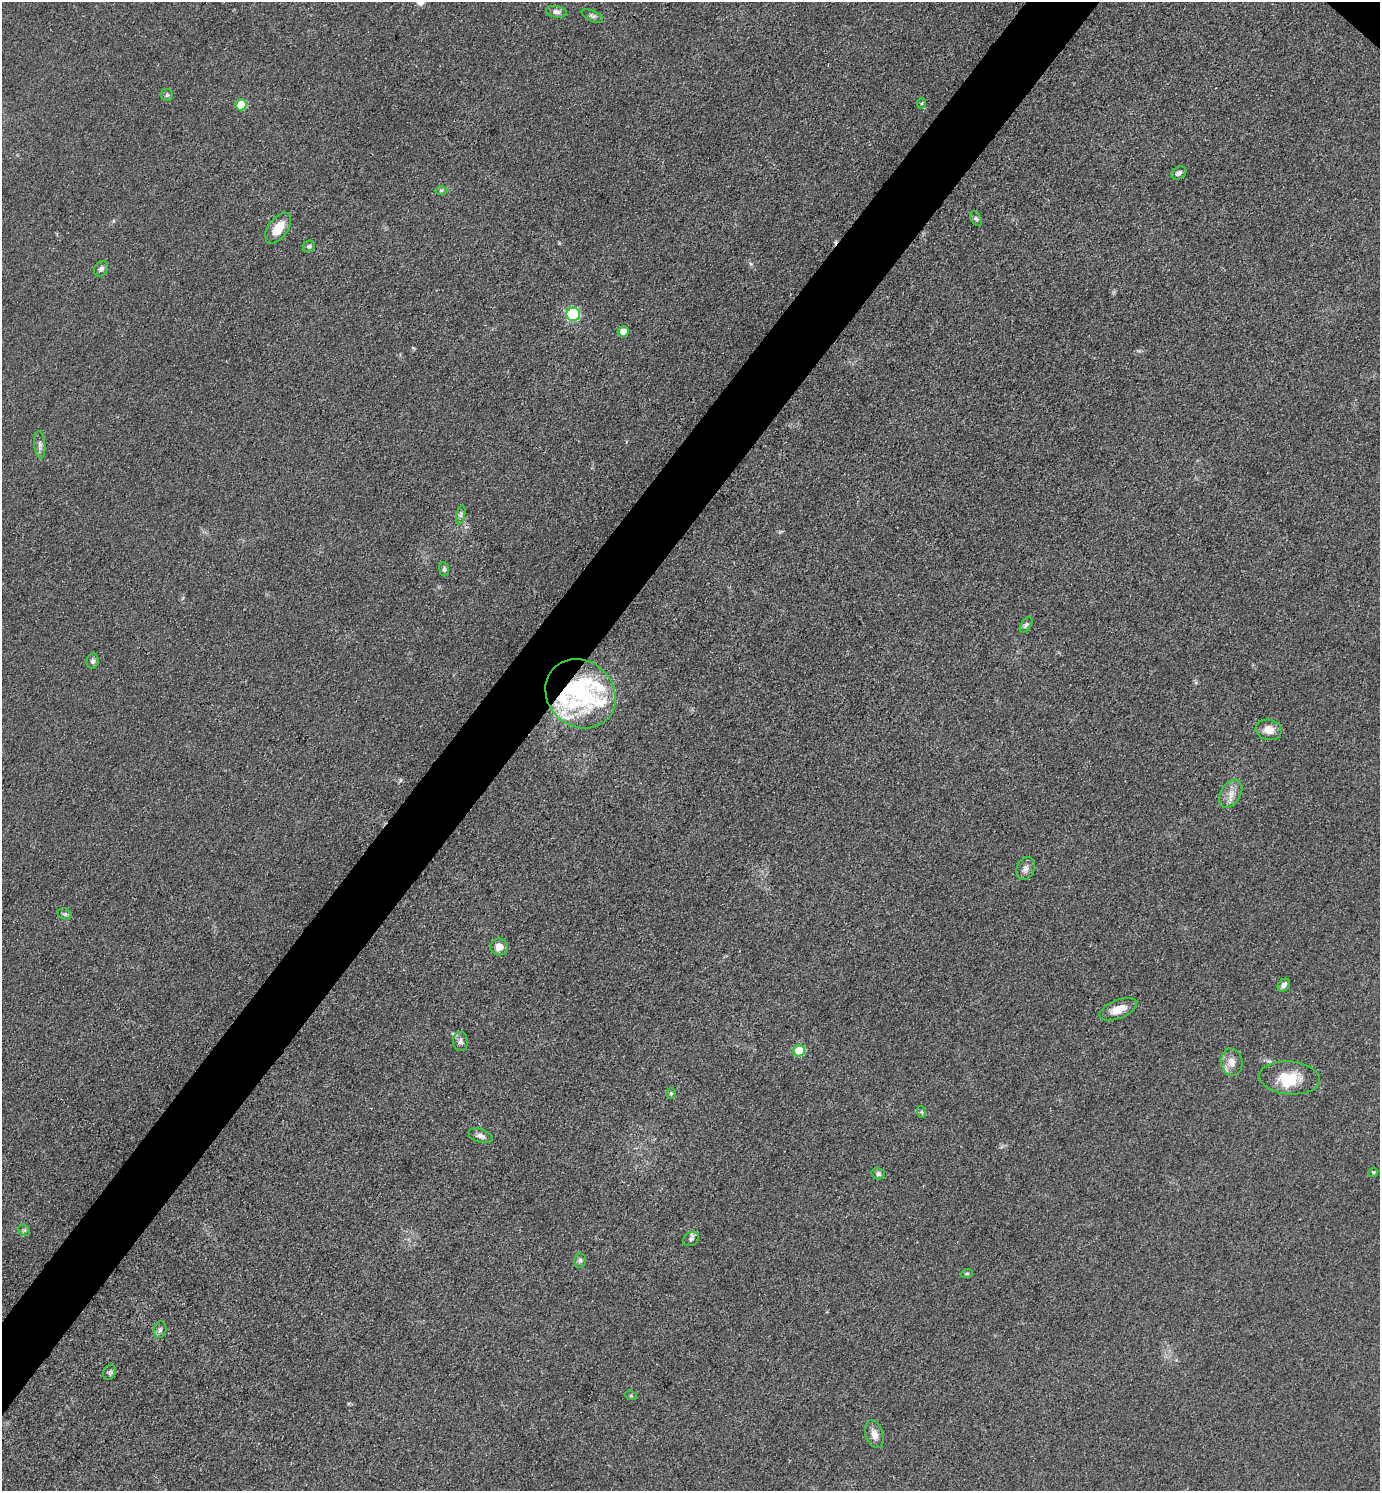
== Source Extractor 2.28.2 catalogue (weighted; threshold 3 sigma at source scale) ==
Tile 7 of 4 x 4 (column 3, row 2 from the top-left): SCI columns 3051-4428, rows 2979-4467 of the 5960 x 5956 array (HDU 1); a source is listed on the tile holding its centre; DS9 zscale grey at full resolution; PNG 1382 x 1493 px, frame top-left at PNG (2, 2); each listed source drawn as its Kron ellipse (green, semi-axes under 4 px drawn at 4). Shown black and unused: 5% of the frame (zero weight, under 3 of 4 exposures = <1% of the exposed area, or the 3 px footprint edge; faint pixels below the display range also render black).
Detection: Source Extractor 2.28.2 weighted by HDU 2 'WHT'; one run over the whole footprint, this tile lists its part. Background 0.0432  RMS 0.0051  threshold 0.0231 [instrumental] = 3 sigma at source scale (4.5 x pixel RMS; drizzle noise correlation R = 1.50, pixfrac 1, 0.05/0.05 arcsec/px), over >= 5 px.
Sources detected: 50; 2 inside a brighter object's white glare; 1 cosmic-ray / hot-pixel residue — neither listed nor drawn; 4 inside a brighter listed object's ellipse — not listed separately; the other 43 listed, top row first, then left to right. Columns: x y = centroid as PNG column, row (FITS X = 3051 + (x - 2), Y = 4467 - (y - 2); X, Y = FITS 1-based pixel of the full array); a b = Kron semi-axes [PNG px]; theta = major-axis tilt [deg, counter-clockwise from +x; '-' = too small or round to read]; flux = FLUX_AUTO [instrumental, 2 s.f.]
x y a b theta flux
556 12 10 6 -9 1.9
592 16 11 5 -25 1.4
167 95 6 6 - 0.97
922 103 5 3 - 0.52
241 105 5 5 - 19
1179 173 8 5 32 1.7
441 190 6 4 1 0.77
976 218 8 5 -62 0.92
278 228 17 9 54 9.3
309 246 6 5 - 1.1
101 269 8 6 59 1.8
573 314 7 6 - 45
623 332 5 5 - 5.6
40 445 14 5 -85 1.9
461 515 10 4 77 1.2
444 569 7 5 -82 1
1026 625 8 5 56 1.2
93 661 7 6 - 1.4
580 694 37 32 -41 47
1269 730 13 10 -12 5.3
1231 794 15 10 59 4.5
1025 869 12 8 66 2.6
65 914 7 5 -18 1
499 947 8 8 - 4.2
1284 985 7 5 55 2.1
1118 1009 20 9 22 6.9
460 1041 9 7 88 1.8
799 1051 6 5 - 26
1232 1062 13 11 -82 4.8
1290 1078 30 16 -5 15
671 1094 5 5 - 0.73
922 1112 6 4 -70 0.68
480 1136 12 6 -18 2.3
1373 1172 5 4 - 0.57
878 1174 7 6 - 1.2
24 1230 6 5 - 0.87
691 1239 9 6 33 1.4
580 1260 7 6 - 1.3
967 1273 6 4 19 0.64
160 1330 8 6 75 1.5
110 1372 8 6 65 1.2
631 1396 6 4 -19 0.62
874 1434 14 8 -71 4.1
Overlapping masked pixels (flux is a lower limit): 1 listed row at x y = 580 694